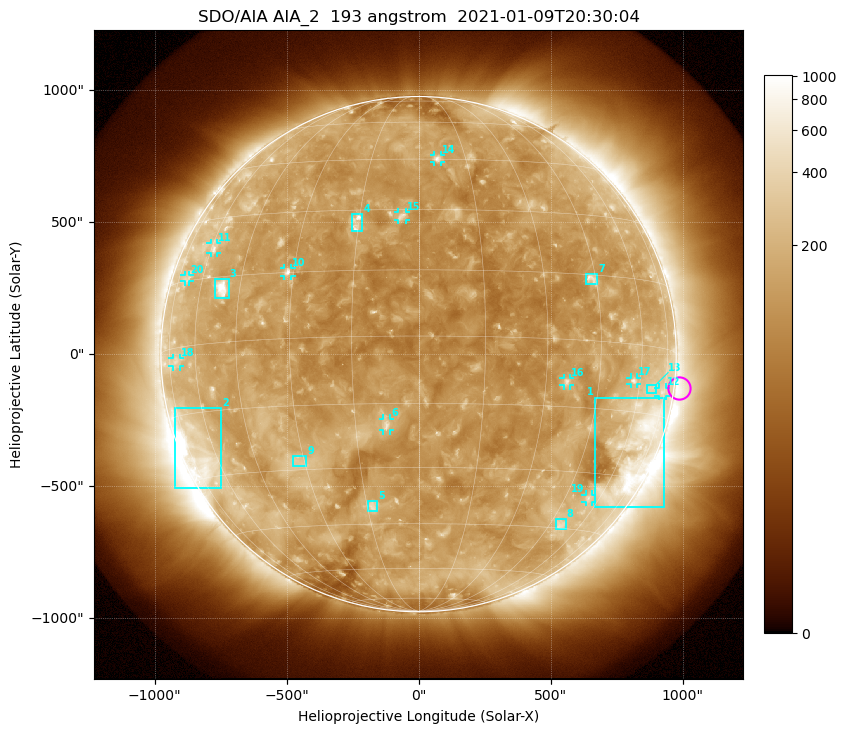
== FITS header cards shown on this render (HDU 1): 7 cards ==
TELESCOP= 'SDO/AIA'
INSTRUME= 'AIA_2'
WAVELNTH=                  193
WAVEUNIT= 'angstrom'
DATE-OBS= '2021-01-09T20:30:04.84'
CTYPE1  = 'HPLN-TAN'
CTYPE2  = 'HPLT-TAN'

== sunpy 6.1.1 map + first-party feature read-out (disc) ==
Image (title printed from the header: SDO/AIA AIA_2  193 angstrom  2021-01-09T20:30:04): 1024 x 1024 px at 2.4 arcsec/px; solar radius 976 arcsec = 407 px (full disc in frame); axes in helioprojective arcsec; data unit not stated in the header (colour bar unlabelled)
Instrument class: DISC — disc imager (sunpy class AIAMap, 193 A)
Bright regions (active regions / flare kernels): reference = the median radial profile (limb darkening/brightening removed); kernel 9 px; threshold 5 sigma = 186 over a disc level ~128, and >= 1.15x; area >= 12 px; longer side >= 10 px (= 24 arcsec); searched inside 0.97 R_sun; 20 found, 20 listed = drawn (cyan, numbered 1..; 11 of them under ~33 arcsec drawn as corner ticks so the feature stays visible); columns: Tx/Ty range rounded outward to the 5 arcsec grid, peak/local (2 s.f.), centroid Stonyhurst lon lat
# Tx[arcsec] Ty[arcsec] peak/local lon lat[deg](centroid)
1 665..930 -580..-165 4.6 +65 -23
2 -925..-745 -510..-205 7.8 -68 -24
3 -775..-720 210..285 8.2 -51 +12
4 -255..-210 465..530 4.3 -16 +27
5 -195..-155 -595..-555 3.8 -13 -40
6 -135..-105 -290..-245 4.7 -8 -20
7 635..680 265..305 4.2 +44 +14
8 520..560 -665..-625 2.9 +50 -44
9 -480..-425 -425..-385 2.8 -32 -28
10 -510..-480 295..330 4.9 -32 +15
11 -790..-760 385..420 3 -59 +22
12 910..935 -160..-125 2.2 +73 -10
13 865..900 -150..-115 2.2 +66 -9
14 60..85 730..755 3.9 +6 +45
15 -80..-45 505..540 3.7 -4 +28
16 550..575 -120..-90 3.7 +36 -9
17 805..830 -115..-85 3.1 +57 -8
18 -930..-905 -45..-15 2.2 -70 -3
19 630..655 -560..-530 2.7 +55 -36
20 -885..-865 275..300 2 -69 +16
Off-limb structures (1.02-1.3 R_sun): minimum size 162 px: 2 found; the strongest spans PA ~210..325 deg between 1.02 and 1.3 R_sun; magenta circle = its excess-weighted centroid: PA ~265 deg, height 1.02 R_sun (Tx ~990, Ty ~-130 arcsec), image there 1.8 x the reference